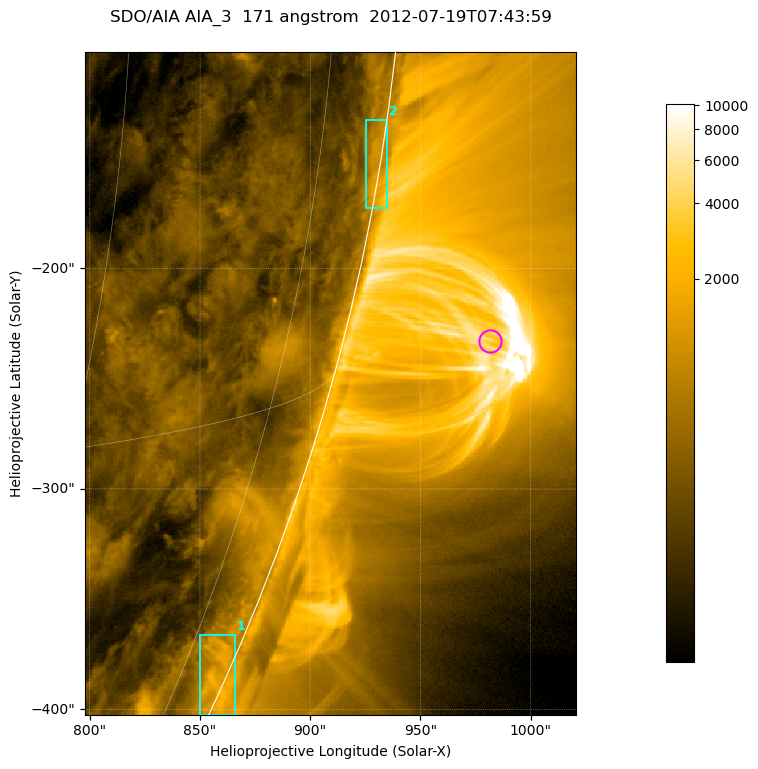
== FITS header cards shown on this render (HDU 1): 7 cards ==
TELESCOP= 'SDO/AIA '           / For AIA: SDO/AIA
INSTRUME= 'AIA_3   '           / For AIA: AIA_ATA1, AIA_ATA2, AIA_ATA3 or AIA_AT
WAVELNTH=                  171 / [angstrom] Wavelength
WAVEUNIT= 'angstrom'           / Wavelength unit: angstrom
DATE-OBS= '2012-07-19T07:43:59.345' / [ISO] Date when observation started; ISO 8
CTYPE1  = 'HPLN-TAN'           / CTYPE1; Typically HPLN
CTYPE2  = 'HPLT-TAN'           / CTYPE2; Typically HPLT

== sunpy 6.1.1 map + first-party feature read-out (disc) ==
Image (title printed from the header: SDO/AIA AIA_3  171 angstrom  2012-07-19T07:43:59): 371 x 501 px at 0.599 arcsec/px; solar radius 944 arcsec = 1575 px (partial field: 1.2% of the solar disc is inside the frame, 48% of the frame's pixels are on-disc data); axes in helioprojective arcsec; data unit not stated in the header (colour bar unlabelled)
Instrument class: DISC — disc imager (sunpy class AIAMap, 171 A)
Bright regions (active regions / flare kernels): reference = the on-disc median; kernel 3 px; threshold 5 sigma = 661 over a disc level ~297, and >= 1.15x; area >= 185 px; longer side >= 4 px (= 2.4 arcsec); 2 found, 2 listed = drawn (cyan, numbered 1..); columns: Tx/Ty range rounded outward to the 2 arcsec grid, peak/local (2 s.f.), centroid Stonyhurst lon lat
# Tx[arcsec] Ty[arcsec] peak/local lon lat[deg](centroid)
1 850..866 -404..-366 6.9 +81 -23
2 924..936 -174..-132 5.5 +85 -9
Off-limb structures (1.02-1.3 R_sun): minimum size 92 px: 3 found; the strongest spans PA ~250..260 deg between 1.02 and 1.14 R_sun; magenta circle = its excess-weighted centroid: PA ~255 deg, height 1.07 R_sun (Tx ~982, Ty ~-232 arcsec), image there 3.5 x the reference